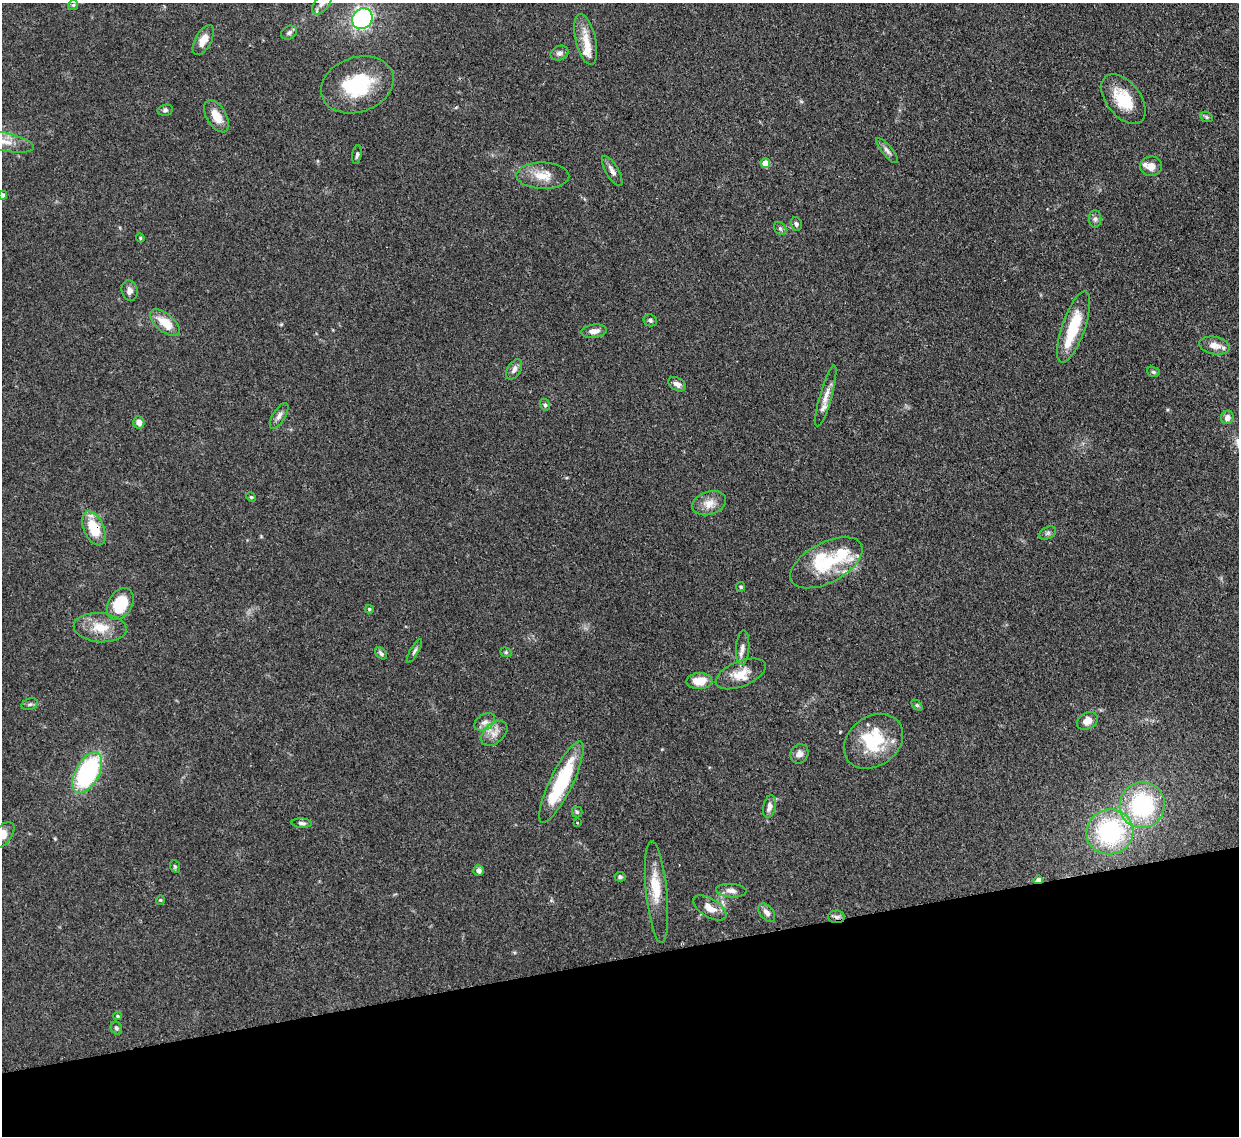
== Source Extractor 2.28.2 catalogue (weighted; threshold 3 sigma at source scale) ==
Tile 14 of 4 x 4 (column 2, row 4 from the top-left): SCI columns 1321-2557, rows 215-1348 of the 5110 x 5091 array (HDU 1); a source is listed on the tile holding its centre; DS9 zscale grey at full resolution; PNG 1241 x 1138 px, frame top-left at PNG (2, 3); each listed source drawn as its Kron ellipse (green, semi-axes under 4 px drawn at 4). Shown black and unused: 16% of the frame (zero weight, under 3 of 4 exposures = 9% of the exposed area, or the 3 px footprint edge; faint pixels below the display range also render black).
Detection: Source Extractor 2.28.2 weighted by HDU 2 'WHT'; one run over the whole footprint, this tile lists its part. Background 0.146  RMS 0.0052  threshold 0.0234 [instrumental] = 3 sigma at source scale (4.5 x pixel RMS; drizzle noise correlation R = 1.50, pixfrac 1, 0.05/0.05 arcsec/px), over >= 5 px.
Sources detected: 93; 1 inside a brighter object's white glare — neither listed nor drawn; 11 inside a brighter listed object's ellipse — not listed separately; the other 81 listed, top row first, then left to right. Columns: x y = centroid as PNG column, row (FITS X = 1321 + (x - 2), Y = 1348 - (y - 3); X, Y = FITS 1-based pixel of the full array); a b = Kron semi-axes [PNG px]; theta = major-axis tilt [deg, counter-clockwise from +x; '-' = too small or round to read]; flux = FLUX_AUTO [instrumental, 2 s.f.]
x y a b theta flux
322 3 13 7 52 2.6
73 5 5 5 - 0.75
362 19 11 9 48 73
289 33 8 6 26 1.7
586 39 26 10 -77 8.5
203 40 16 8 61 5.6
559 53 9 7 22 1.9
357 85 37 27 19 36
1123 99 29 17 -52 18
165 110 8 5 11 1.2
216 116 18 9 -58 7.7
1206 117 6 5 - 0.88
4 141 31 9 -12 9.6
887 151 16 5 -49 2.2
357 155 9 4 81 1.2
765 163 5 4 - 10
1151 166 11 9 7 4.1
612 171 17 6 -59 3
543 176 26 13 -1 9.4
3 195 4 4 - 2.2
1095 219 9 6 90 1.5
796 224 7 5 -75 1.3
780 228 7 5 -53 1.1
140 238 4 4 - 0.61
130 291 11 8 -78 2.5
650 320 7 5 -27 1.2
165 323 18 9 -39 11
1073 327 37 11 71 22
594 331 13 6 8 3.7
1215 346 16 8 -11 4.5
514 369 11 6 60 2.6
1153 372 6 5 - 0.96
677 384 9 6 -32 2.6
826 396 31 6 74 5.5
545 405 6 5 - 1.1
279 416 14 6 58 2.6
1227 417 7 6 - 2.9
139 422 6 5 - 3.9
251 497 5 4 - 0.7
709 503 17 11 19 5.9
94 528 18 10 -67 16
1048 533 9 5 27 1.3
826 563 39 20 28 29
741 587 5 4 - 0.88
120 604 17 11 58 21
369 609 4 4 - 0.82
100 628 26 14 -5 11
743 648 17 6 85 3
414 651 13 3 60 1.3
506 652 6 4 -22 0.83
381 653 7 4 -45 1.4
741 674 26 12 22 8.9
699 681 13 8 3 8.8
30 704 8 5 18 1.2
917 705 6 4 -44 0.77
1087 721 11 8 31 4.7
485 722 11 7 34 2.9
494 733 15 9 42 4.5
873 741 32 24 36 26
799 754 10 8 60 3
87 773 22 11 61 75
561 782 45 11 64 44
1142 805 23 22 - 53
769 807 11 6 78 2.9
577 812 5 5 - 0.83
578 822 3 2 - 0.51
301 823 10 4 -3 1.5
1110 832 23 22 - 58
2 835 15 8 50 6
175 866 6 4 -68 0.8
479 871 5 5 - 2.1
620 877 5 4 - 1.1
1038 880 5 4 - 4.4
731 891 15 7 -4 3.1
656 892 51 10 -84 14
160 900 4 4 - 0.61
710 908 19 9 -31 5.9
767 913 10 6 -51 2.7
836 917 8 6 -2 1.7
118 1016 4 4 - 0.56
116 1028 7 5 -65 1.1
Overlapping masked pixels (flux is a lower limit): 3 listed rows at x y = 94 528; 1038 880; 836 917
Isophote crosses this tile's border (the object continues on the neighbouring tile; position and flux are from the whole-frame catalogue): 4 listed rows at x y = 322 3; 4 141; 3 195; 2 835